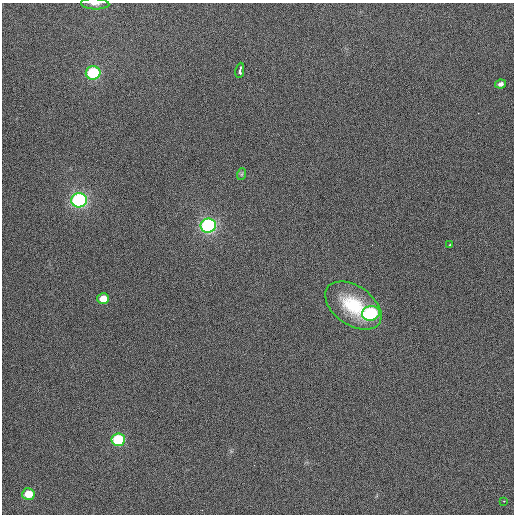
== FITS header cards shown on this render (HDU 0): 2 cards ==
NAXIS1  =                  512 / Axis length
NAXIS2  =                  512 / Axis length

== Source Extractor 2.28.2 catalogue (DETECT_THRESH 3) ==
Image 512 x 512 px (HDU 0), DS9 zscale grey, 1 PNG px = 1 image px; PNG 516 x 516 px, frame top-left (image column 1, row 512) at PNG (2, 3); each listed source drawn as its Kron ellipse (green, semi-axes under 4 px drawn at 4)
Background 419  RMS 1.9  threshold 5.64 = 3 sigma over >= 5 px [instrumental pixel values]
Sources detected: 14; all 14 listed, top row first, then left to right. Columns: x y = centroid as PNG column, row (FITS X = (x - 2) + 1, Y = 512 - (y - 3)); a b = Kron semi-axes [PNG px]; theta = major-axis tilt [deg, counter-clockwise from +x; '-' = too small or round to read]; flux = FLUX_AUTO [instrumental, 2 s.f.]
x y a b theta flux
95 4 14 5 -3 660
240 70 7 3 81 690
93 73 7 6 - 9200
501 84 5 4 - 410
242 174 6 3 71 140
79 200 8 7 - 20000
208 226 8 7 - 24000
450 245 3 2 - 180
103 299 6 5 - 1600
353 306 31 19 -35 6500
371 313 9 7 11 11000
118 440 7 6 - 7700
28 494 6 6 - 2400
504 501 2 2 - 83
At the frame edge (FLAGS 8, measured only in part): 1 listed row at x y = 95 4